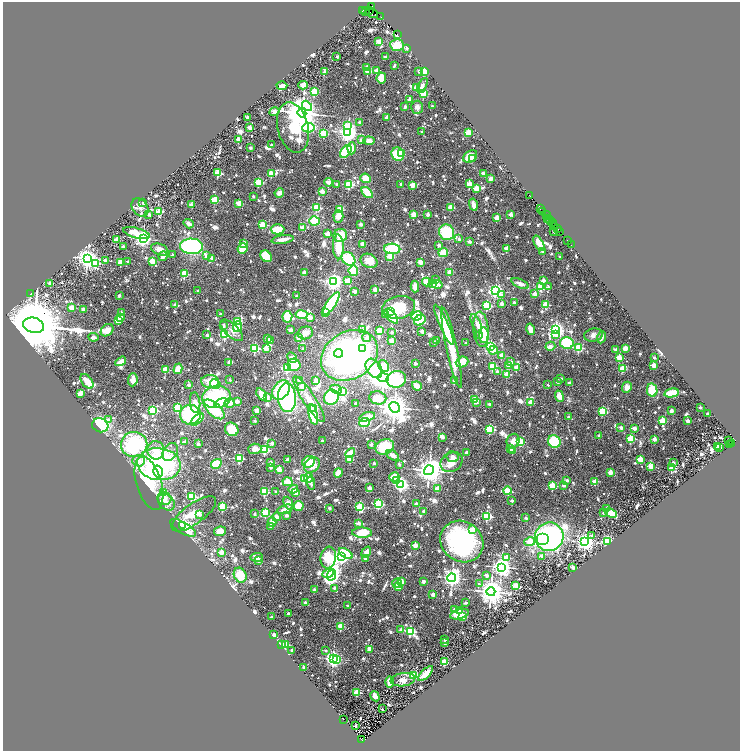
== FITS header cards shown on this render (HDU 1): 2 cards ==
NAXIS1  =                 1475
NAXIS2  =                 1497

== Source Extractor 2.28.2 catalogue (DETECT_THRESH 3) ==
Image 1475 x 1497 px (HDU 1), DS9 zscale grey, zoomed out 1/2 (1 PNG px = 2 x 2 image px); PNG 742 x 753 px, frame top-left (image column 2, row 1497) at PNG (3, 2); each listed source drawn as its Kron ellipse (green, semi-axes under 4 px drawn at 4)
Background 1.04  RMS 0.04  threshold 0.119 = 3 sigma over >= 5 px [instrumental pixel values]
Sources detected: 1490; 147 cannot appear on this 1/2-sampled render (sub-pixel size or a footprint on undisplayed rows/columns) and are neither listed nor drawn; of the other 1343, the 500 brightest by FLUX_AUTO listed and drawn (843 fainter detections omitted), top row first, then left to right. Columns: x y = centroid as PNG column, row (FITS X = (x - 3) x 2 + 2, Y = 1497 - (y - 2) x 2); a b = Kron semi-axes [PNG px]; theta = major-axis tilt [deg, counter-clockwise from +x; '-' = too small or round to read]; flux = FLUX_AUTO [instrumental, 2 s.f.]
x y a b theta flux
371 7 2 2 - 410
363 10 2 1 - 69
369 11 4 2 - 1800
365 12 3 2 - 780
372 13 6 4 -28 460
381 16 2 1 - 43
397 35 3 2 - 840
379 41 4 3 - 49
397 45 7 6 - 160
407 48 2 2 - 69
337 56 2 2 - 47
385 57 2 2 - 38
394 65 4 2 - 44
367 67 3 2 - 72
368 71 3 3 - 380
376 71 2 2 - 150
419 71 2 2 - 47
424 71 3 3 - 630
324 72 2 2 - 52
381 78 5 4 - 130
303 85 4 4 - 52
422 85 8 3 62 37
282 86 5 4 - 37
416 88 3 3 - 310
314 92 3 3 - 410
424 93 3 3 - 500
410 99 2 2 - 91
307 106 6 4 -48 360
405 106 2 2 - 37
432 106 2 2 - 36
417 107 6 6 - 39
274 112 5 2 - 190
302 113 4 4 - 26000
247 117 2 2 - 67
387 117 4 2 - 58
360 122 2 2 - 41
348 126 4 3 - 210
293 127 25 15 -76 550
250 128 2 2 - 140
308 128 6 4 4 1700
348 132 4 3 - 6000
422 132 2 2 - 35
324 133 3 3 - 470
468 133 4 3 - 160
238 140 2 2 - 230
361 140 2 2 - 47
369 141 5 4 - 56
272 145 2 2 - 49
250 148 2 2 - 56
352 148 6 3 87 77
346 151 7 4 54 390
398 154 7 6 - 250
402 154 3 2 - 130
470 156 7 5 37 180
473 159 2 2 - 42
218 173 3 3 - 480
483 173 2 2 - 58
271 174 3 3 - 330
366 178 5 4 - 120
490 179 2 2 - 120
259 182 3 3 - 590
329 182 4 2 - 63
337 184 2 2 - 42
349 184 3 3 - 790
401 184 2 2 - 40
469 184 3 2 - 240
413 185 3 3 - 200
476 188 3 2 - 260
322 191 2 2 - 160
279 193 5 4 - 49
367 193 7 3 -46 190
530 195 3 2 - 97
253 196 2 2 - 44
215 200 3 3 - 440
143 203 3 2 - 55
239 203 3 2 - 290
191 205 2 2 - 130
473 205 6 3 -78 67
450 207 3 2 - 200
140 208 10 7 -52 39
316 208 3 3 - 650
540 208 2 1 - 130
340 209 3 3 - 400
542 211 3 2 - 150
159 212 3 3 - 360
428 214 2 2 - 76
511 214 2 2 - 110
149 215 2 2 - 45
413 215 3 2 - 260
547 215 4 1 - 130
338 216 6 5 - 92
497 218 2 2 - 230
548 219 2 2 - 50
550 219 3 2 - 150
314 221 5 4 - 190
551 221 2 1 - 110
552 222 2 1 - 110
189 224 5 3 - 38
360 224 2 2 - 83
263 225 3 3 - 420
553 225 3 2 - 130
302 228 2 2 - 89
557 228 3 1 - 91
277 229 7 5 0 140
554 231 2 2 - 42
560 231 3 1 - 65
447 232 8 7 - 390
137 233 14 5 -15 180
327 234 2 2 - 200
340 235 7 6 - 160
143 238 4 3 - 4300
282 239 11 4 8 57
459 239 2 2 - 43
117 240 2 2 - 230
469 241 2 2 - 86
568 241 4 1 - 77
244 243 3 2 - 160
539 243 8 4 -60 100
363 244 3 3 - 61
439 245 2 2 - 72
571 245 2 1 - 38
192 246 11 7 -2 1100
123 247 2 2 - 61
338 247 12 5 -87 180
243 248 5 5 - 170
392 249 8 5 -2 390
507 249 2 2 - 220
160 250 9 5 -22 64
543 251 3 2 - 38
443 252 5 4 - 180
172 255 2 2 - 37
163 256 5 3 - 52
206 256 2 2 - 60
266 256 6 5 - 220
390 257 4 3 - 110
560 257 2 2 - 48
88 258 4 4 - 7000
211 258 3 2 - 54
348 259 7 6 - 310
105 260 4 2 - 52
152 261 3 2 - 350
369 261 9 6 -25 110
120 262 2 2 - 310
128 262 2 2 - 49
421 262 2 2 - 260
95 263 4 3 - 750
353 271 5 4 - 270
450 272 2 2 - 170
304 273 4 3 - 47
184 274 3 3 - 480
348 280 4 3 - 76
436 280 2 2 - 36
543 280 3 2 - 75
333 281 4 4 - 4100
426 282 4 3 - 110
50 283 2 2 - 94
433 283 2 2 - 120
520 284 9 4 -25 37
437 285 5 3 - 100
415 286 6 4 89 74
541 287 3 3 - 710
548 287 3 2 - 38
375 290 2 2 - 130
198 291 2 2 - 37
355 291 2 2 - 110
495 291 4 3 - 2800
30 294 2 2 - 140
535 294 2 2 - 150
502 295 3 2 - 55
119 296 2 2 - 36
297 296 2 2 - 51
514 302 2 2 - 36
331 304 13 4 56 810
501 304 2 2 - 90
175 305 2 2 - 77
546 305 3 2 - 330
487 306 3 3 - 890
399 307 16 11 11 320
72 308 4 3 - 90
83 309 2 2 - 110
391 311 2 2 - 74
326 312 2 2 - 35
121 313 2 2 - 52
220 314 2 2 - 36
301 314 6 3 -10 200
385 314 3 2 - 48
391 316 9 4 -47 410
417 316 5 4 - 200
287 317 6 5 - 160
310 317 3 3 - 100
120 318 3 2 - 140
118 320 3 2 - 340
420 320 6 5 - 200
237 321 3 3 - 430
476 324 10 3 -66 36
34 325 10 7 -14 120000
444 325 22 4 -66 190
224 326 4 2 - 43
237 327 5 4 - 200
481 329 18 7 -85 170
530 329 6 3 -77 57
107 330 7 5 39 100
232 330 14 6 -42 60
291 330 4 3 - 49
363 330 2 2 - 56
380 330 4 3 - 110
556 330 4 3 - 3500
422 331 2 2 - 120
392 332 2 2 - 43
305 333 8 6 15 51
556 334 4 3 - 200
207 335 3 2 - 63
225 335 3 3 - 1000
479 335 2 2 - 41
484 335 8 5 -89 200
593 335 9 6 10 40
93 337 5 3 - 36
602 337 6 3 68 46
268 338 3 3 - 80
299 338 2 2 - 65
367 338 4 4 - 48
270 341 2 2 - 140
392 341 3 3 - 93
437 341 2 2 - 59
434 343 2 2 - 37
465 343 2 2 - 42
567 343 6 6 - 360
491 346 3 3 - 990
550 346 5 4 - 37
255 348 3 3 - 880
266 348 2 2 - 140
303 348 2 2 - 36
363 348 4 4 - 150
452 348 41 5 -78 380
578 348 3 3 - 760
625 348 4 3 - 97
616 349 3 2 - 45
493 350 5 2 - 140
338 353 4 3 - 210
349 355 30 23 31 2700
502 355 2 2 - 220
292 358 5 4 - 69
619 358 3 2 - 290
654 358 2 2 - 35
121 361 6 3 33 76
229 362 3 2 - 85
462 362 6 5 - 110
511 362 2 2 - 88
415 364 2 2 - 78
294 365 6 6 - 130
654 365 2 2 - 170
384 366 6 5 - 160
509 366 2 2 - 160
493 367 3 3 - 600
516 367 2 2 - 190
287 368 3 3 - 980
374 368 10 7 -57 350
178 369 5 4 - 100
622 369 3 3 - 390
165 370 3 2 - 340
497 371 2 2 - 53
507 374 3 2 - 210
383 378 6 4 4 9900
396 379 9 8 - 370
561 379 2 2 - 43
133 380 6 5 - 89
230 380 2 2 - 35
299 380 2 2 - 80
316 380 3 3 - 39
87 381 8 5 -53 77
210 381 9 6 -3 180
454 381 2 2 - 55
558 382 2 2 - 44
569 383 2 2 - 59
215 384 5 4 - 140
189 385 2 2 - 84
548 385 2 2 - 39
302 386 3 3 - 94
417 386 5 3 - 160
627 387 5 4 - 73
336 389 6 4 -27 42
281 390 10 8 53 440
652 390 7 5 -79 220
342 392 3 3 - 570
81 393 4 3 - 110
671 393 7 3 11 260
262 394 7 4 -53 110
559 396 6 4 -68 64
217 397 14 11 6 740
267 397 2 2 - 71
331 397 8 7 - 370
287 398 14 9 -87 1400
378 398 8 6 -13 140
309 399 27 6 -57 150
474 400 3 2 - 300
237 401 2 2 - 130
530 402 2 2 - 180
195 403 10 5 -84 75
221 403 7 4 17 85
230 403 5 4 - 80
476 403 2 2 - 43
355 404 2 2 - 52
489 404 2 2 - 67
394 407 5 5 - 14000
700 407 2 2 - 61
178 408 3 3 - 530
214 409 13 6 -43 390
314 409 3 2 - 76
153 410 3 3 - 970
257 410 3 3 - 69
602 411 3 3 - 680
671 411 2 2 - 100
708 414 2 2 - 82
190 415 10 10 - 680
313 415 10 4 -76 610
367 417 8 3 16 120
568 417 2 2 - 37
109 419 3 3 - 37
197 420 8 4 42 250
255 421 2 2 - 55
662 421 4 3 - 410
688 421 2 2 - 120
364 422 5 4 - 290
100 425 8 7 - 590
621 427 2 2 - 75
634 428 2 2 - 110
232 429 7 6 - 170
490 429 3 3 - 780
599 436 2 2 - 67
443 437 3 2 - 58
630 438 3 3 - 580
654 439 2 2 - 130
322 441 2 2 - 42
513 441 7 6 - 70
520 441 3 3 - 490
728 441 3 1 - 52
185 442 4 2 - 65
554 442 6 6 - 400
272 443 2 2 - 93
732 443 3 2 - 400
134 444 13 12 - 940
198 444 2 2 - 94
371 444 2 2 - 78
729 444 4 2 - 260
718 446 2 2 - 100
385 447 9 7 25 270
720 447 2 2 - 44
511 448 2 2 - 53
255 449 6 5 - 66
156 450 9 8 - 170
264 450 3 3 - 1000
513 451 2 2 - 130
170 452 9 7 59 63
466 452 2 2 - 76
350 453 5 3 - 120
393 455 7 4 -35 48
452 457 6 5 - 39
239 458 3 3 - 870
287 459 3 2 - 63
350 459 3 2 - 280
640 459 2 2 - 290
139 461 6 5 - 120
271 462 2 2 - 75
309 462 6 5 - 150
452 462 11 9 34 91
374 463 2 2 - 43
673 463 2 2 - 75
159 464 22 16 -7 1300
216 464 6 4 33 190
399 464 2 2 - 42
312 465 9 6 44 100
650 466 3 2 - 240
270 467 2 2 - 67
671 468 3 2 - 230
279 469 2 2 - 270
429 470 5 4 - 13000
158 471 6 4 -74 130
610 472 2 2 - 200
338 473 5 4 - 75
394 477 5 4 - 170
309 478 5 4 - 58
304 479 3 3 - 780
397 480 3 2 - 60
567 480 2 2 - 66
595 481 3 2 - 200
287 482 5 4 - 87
149 483 28 12 -73 680
311 483 7 3 -78 36
400 484 3 3 - 2900
564 485 2 2 - 100
552 486 3 3 - 490
369 488 2 2 - 120
438 488 4 4 - 70
293 489 5 3 - 86
507 491 4 3 - 110
264 492 3 3 - 540
276 492 2 2 - 36
163 493 4 3 - 340
295 493 2 2 - 150
191 496 3 3 - 740
164 498 7 6 - 39
512 501 2 2 - 58
166 502 9 7 -42 68
288 503 6 4 -68 45
416 503 2 2 - 44
378 504 3 3 - 890
298 506 5 5 - 150
223 507 3 3 - 600
360 507 3 2 - 620
329 508 2 2 - 59
607 508 2 2 - 72
285 509 8 3 15 47
423 511 2 2 - 41
265 513 3 3 - 720
604 513 2 2 - 43
611 513 6 4 -24 190
194 514 26 10 36 300
200 514 2 2 - 37
255 514 2 2 - 49
286 516 2 2 - 62
487 516 3 3 - 970
276 517 4 4 - 57
526 518 2 2 - 42
272 522 5 4 - 120
358 523 2 2 - 72
183 525 4 3 - 65
270 526 2 2 - 48
183 528 14 5 -31 160
473 530 3 2 - 310
220 531 6 4 8 84
362 533 10 5 -1 150
592 535 3 2 - 41
549 537 14 14 - 2400
543 539 6 6 - 720
462 542 22 20 -36 1200
530 542 5 4 - 300
585 542 4 4 - 4900
607 542 3 3 - 2000
415 545 2 2 - 230
221 552 2 2 - 200
366 552 6 4 53 57
346 554 7 4 -34 230
341 556 4 3 - 3500
541 556 3 2 - 51
257 557 6 4 1 54
328 558 11 7 83 1600
366 558 2 2 - 110
506 558 3 3 - 320
258 560 2 2 - 130
501 567 4 3 - 6300
573 567 2 2 - 130
328 573 5 4 - 170
240 575 8 6 -64 160
331 575 6 4 64 1900
487 575 2 2 - 50
452 578 4 4 - 6000
401 581 3 2 - 210
423 581 2 2 - 88
397 583 5 4 - 44
479 584 2 2 - 38
516 586 2 2 - 260
399 587 3 2 - 200
334 588 2 2 - 41
314 590 2 2 - 71
491 592 4 4 - 14000
433 594 2 2 - 120
305 602 2 2 - 40
465 602 2 2 - 48
348 606 2 2 - 50
455 610 3 2 - 150
459 611 2 2 - 100
288 613 2 2 - 35
459 614 9 5 15 110
272 617 2 2 - 43
462 617 2 2 - 240
340 626 3 2 - 380
401 630 2 2 - 72
410 631 4 3 - 950
274 634 2 2 - 120
445 639 2 2 - 51
444 643 2 2 - 57
282 645 2 2 - 230
285 645 3 2 - 340
369 649 3 2 - 91
292 650 2 2 - 64
325 650 2 2 - 37
333 659 3 3 - 3900
336 660 4 3 - 250
444 662 2 2 - 380
304 667 2 2 - 97
425 674 9 4 45 86
414 675 3 3 - 660
403 680 12 6 8 53
389 682 6 4 90 89
357 692 2 2 - 370
375 696 5 4 - 37
382 709 2 2 - 42
344 720 4 1 - 490
356 726 2 2 - 52
362 740 4 2 - 870
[843 fainter detections neither listed nor drawn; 147 sub-pixel or undisplayed-footprint detections neither listed nor drawn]